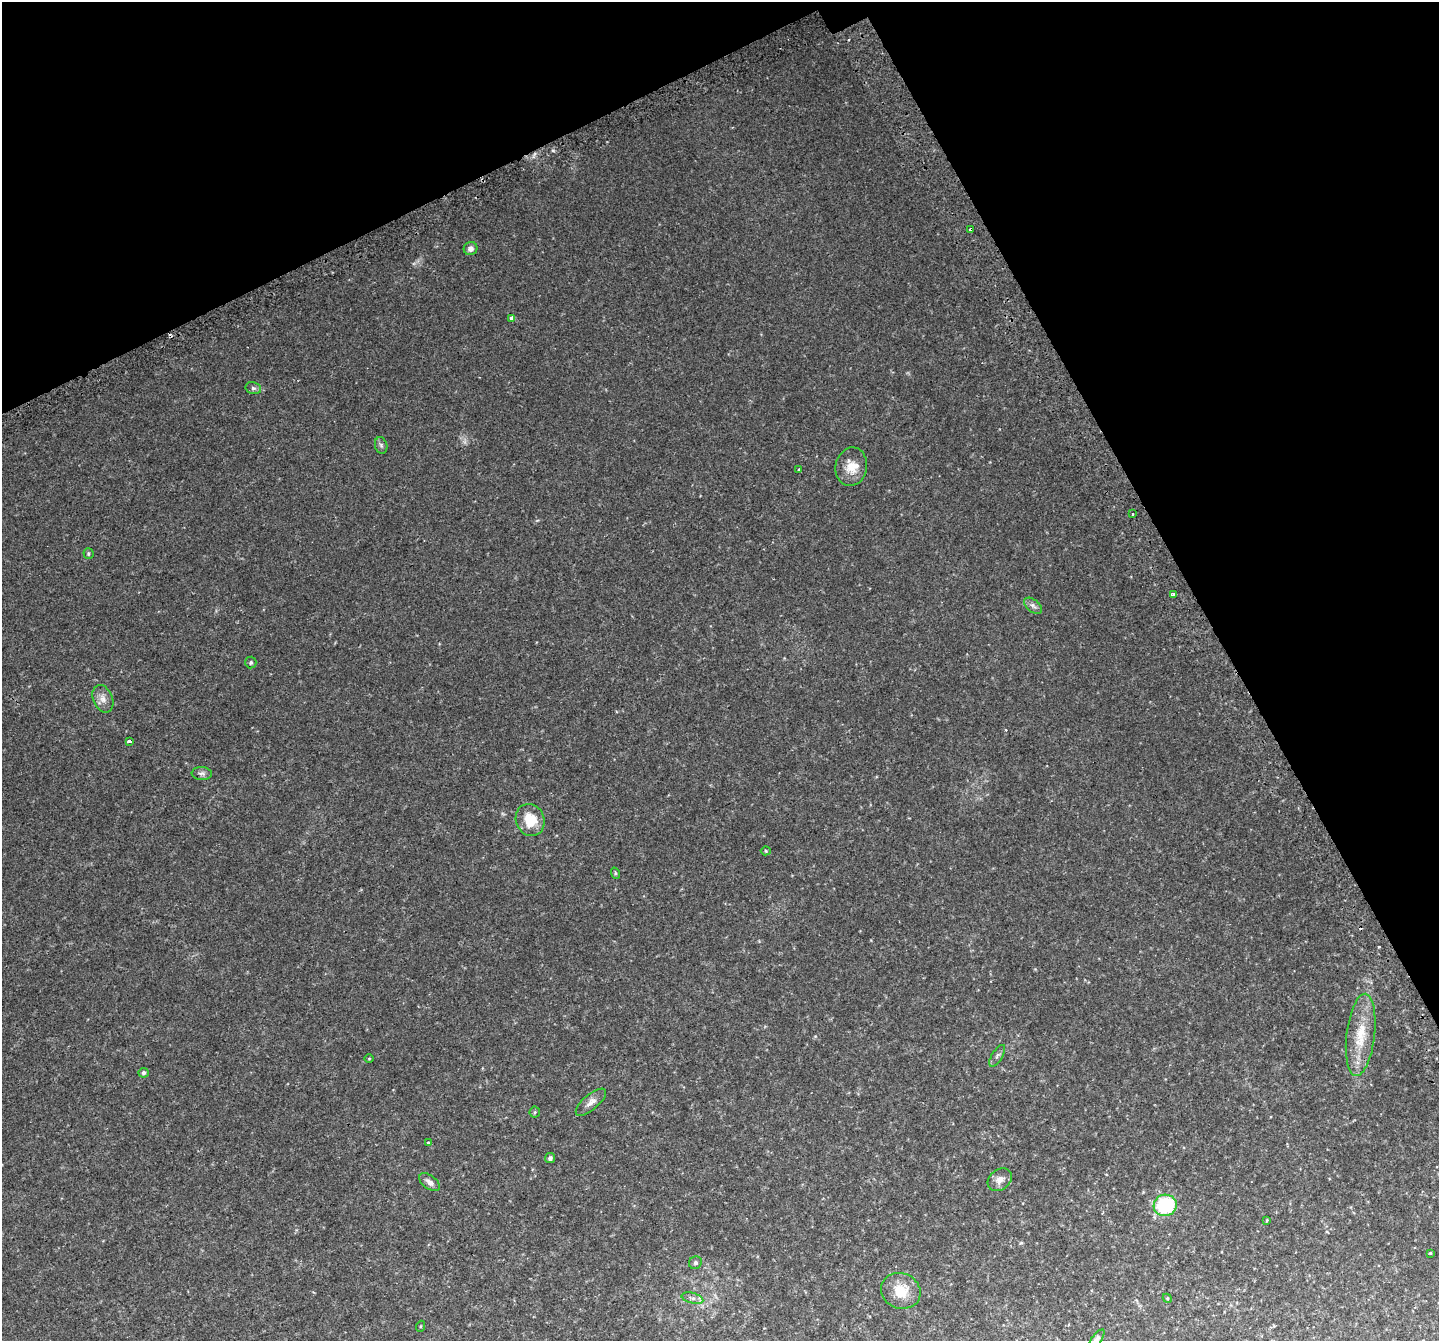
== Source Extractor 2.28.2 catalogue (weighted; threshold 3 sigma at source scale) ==
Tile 3 of 4 x 4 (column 3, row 1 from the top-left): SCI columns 2925-4361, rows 4232-5570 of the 5856 x 5728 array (HDU 1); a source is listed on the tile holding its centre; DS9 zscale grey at full resolution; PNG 1441 x 1343 px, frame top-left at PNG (2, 2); each listed source drawn as its Kron ellipse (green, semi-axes under 4 px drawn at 4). Shown black and unused: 24% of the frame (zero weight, under 2 of 3 exposures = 3% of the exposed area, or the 3 px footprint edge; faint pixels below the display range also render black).
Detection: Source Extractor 2.28.2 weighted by HDU 2 'WHT'; one run over the whole footprint, this tile lists its part. Background 0.0234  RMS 0.0058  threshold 0.0261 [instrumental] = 3 sigma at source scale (4.5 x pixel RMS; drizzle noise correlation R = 1.50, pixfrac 1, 0.0396/0.0396 arcsec/px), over >= 5 px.
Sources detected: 40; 3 cosmic-ray / hot-pixel residue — neither listed nor drawn; the other 37 listed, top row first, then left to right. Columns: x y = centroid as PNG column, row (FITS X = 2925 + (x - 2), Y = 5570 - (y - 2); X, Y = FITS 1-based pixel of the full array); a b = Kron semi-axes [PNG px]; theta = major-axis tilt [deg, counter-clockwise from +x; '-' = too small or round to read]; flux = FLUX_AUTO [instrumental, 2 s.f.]
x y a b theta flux
971 229 3 3 - 1.9
470 248 7 6 - 2.6
512 318 4 3 - 4.9
253 388 8 6 -13 1.4
381 445 8 6 -73 1.3
851 467 19 15 79 8.4
799 470 3 3 - 1.1
1132 514 3 3 - 3
88 553 5 5 - 0.8
1174 594 3 3 - 2.1
1033 606 10 6 -37 1.8
251 663 6 5 - 1.1
103 699 14 9 -67 3.8
129 741 3 3 - 3.5
202 773 10 6 -3 1.7
530 820 16 14 -66 12
766 851 5 4 - 0.74
615 873 6 3 -72 0.66
1361 1035 41 14 83 16
997 1056 12 5 59 1.7
369 1059 4 3 - 0.42
143 1073 5 5 - 1.1
591 1102 19 7 41 3.4
535 1112 5 5 - 0.68
428 1143 3 3 - 0.84
550 1158 5 5 - 1.6
1000 1180 13 10 39 3.9
430 1182 12 6 -37 2.7
1165 1205 11 11 - 37
1267 1220 4 3 - 0.52
1430 1253 3 2 - 0.52
695 1263 7 6 - 1.3
901 1291 20 17 -23 11
692 1298 11 5 -14 1.9
1167 1298 5 3 - 0.5
421 1326 5 3 - 0.49
1097 1339 11 5 53 1.5
Overlapping masked pixels (flux is a lower limit): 1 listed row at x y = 971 229
Isophote crosses this tile's border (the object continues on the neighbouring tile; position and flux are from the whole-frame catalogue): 1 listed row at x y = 1097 1339